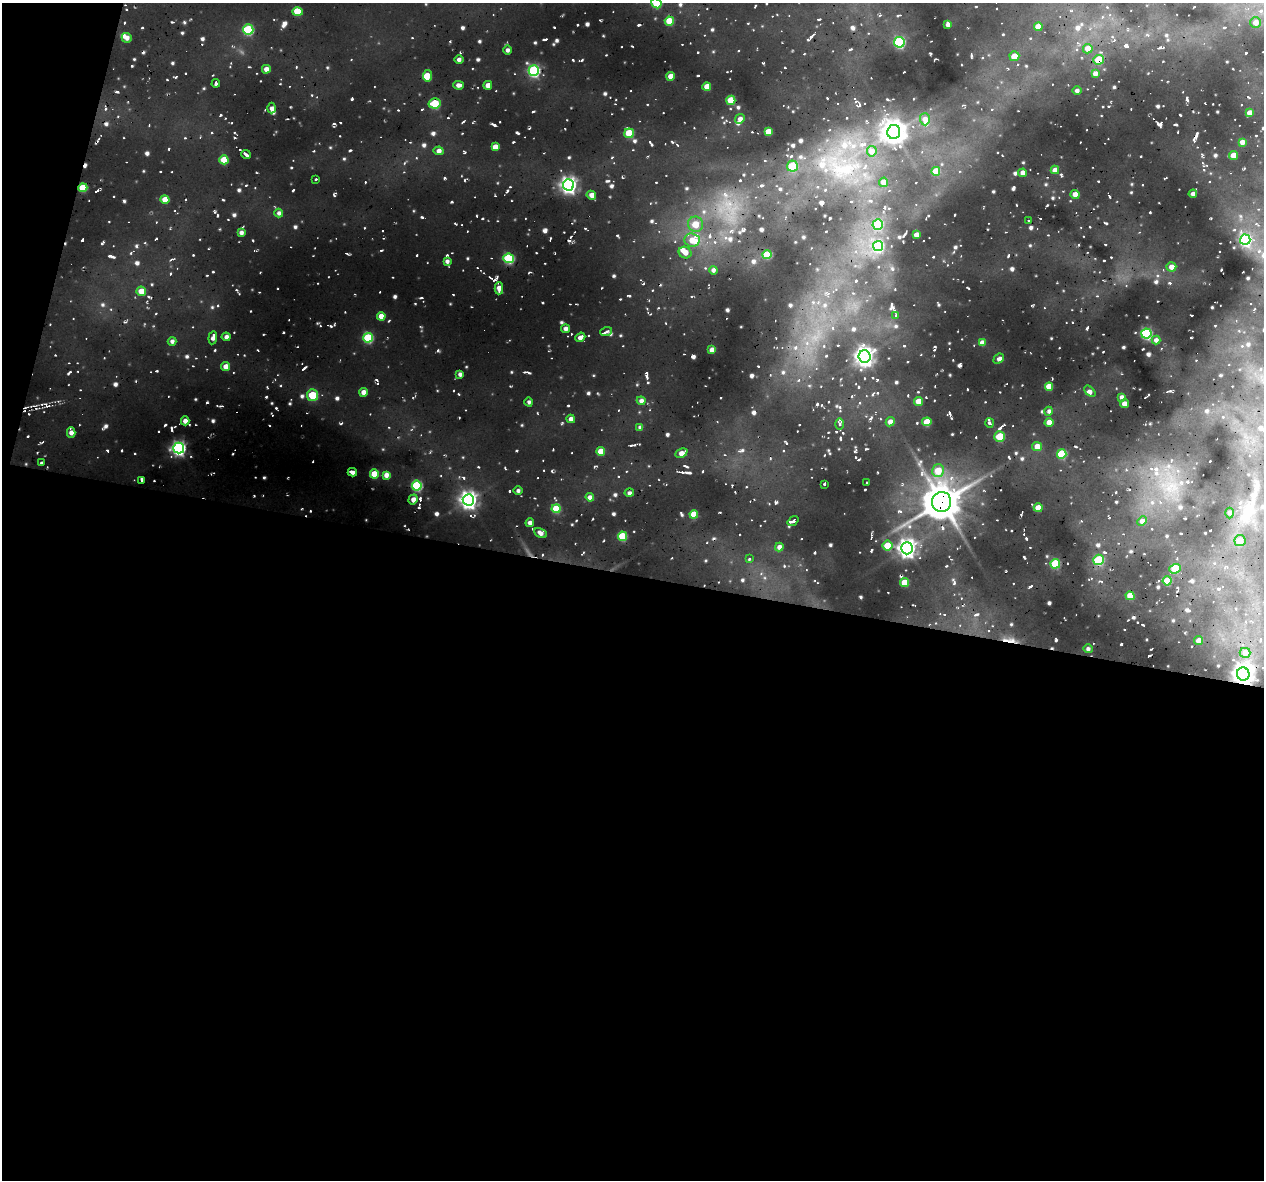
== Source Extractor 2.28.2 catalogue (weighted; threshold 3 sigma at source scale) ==
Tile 13 of 4 x 4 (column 1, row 4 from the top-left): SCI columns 23-1284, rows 323-1500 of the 5081 x 5296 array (HDU 1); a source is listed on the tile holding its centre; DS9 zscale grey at full resolution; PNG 1266 x 1182 px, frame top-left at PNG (2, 3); each listed source drawn as its Kron ellipse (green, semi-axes under 4 px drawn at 4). Shown black and unused: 53% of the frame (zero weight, under 3 of 4 exposures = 4% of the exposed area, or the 3 px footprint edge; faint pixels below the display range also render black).
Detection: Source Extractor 2.28.2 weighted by HDU 2 'WHT'; one run over the whole footprint, this tile lists its part. Background 0.758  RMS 0.12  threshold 0.525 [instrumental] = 3 sigma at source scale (4.5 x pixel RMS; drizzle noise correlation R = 1.50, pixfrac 1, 0.0396/0.0396 arcsec/px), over >= 5 px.
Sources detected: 154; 1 cosmic-ray / hot-pixel residue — neither listed nor drawn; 3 inside a brighter listed object's ellipse — not listed separately; the other 150 listed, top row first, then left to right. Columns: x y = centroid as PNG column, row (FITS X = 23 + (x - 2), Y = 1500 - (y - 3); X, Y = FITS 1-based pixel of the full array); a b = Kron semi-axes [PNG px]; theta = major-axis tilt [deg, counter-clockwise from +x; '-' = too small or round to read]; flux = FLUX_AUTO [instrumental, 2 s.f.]
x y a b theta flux
656 3 5 4 - 99
297 12 5 4 - 59
669 21 5 4 - 70
1255 23 5 5 - 20
948 25 4 4 - 13
1038 27 4 4 - 35
248 30 5 5 - 170
127 38 5 5 - 19
899 42 5 5 - 280
1088 49 5 4 - 34
507 50 4 3 - 10
1014 56 5 5 - 36
459 59 4 3 - 12
1098 60 5 4 - 71
266 69 4 4 - 20
534 71 5 5 - 310
1095 74 4 4 - 15
428 76 6 4 84 48
671 76 4 4 - 24
216 83 4 2 - 16
458 85 5 4 - 15
488 85 4 4 - 21
707 87 4 4 - 36
1077 91 5 3 - 10
731 100 4 4 - 64
434 103 6 5 - 100
272 108 5 3 - 13
1250 113 4 4 - 22
740 119 5 4 - 16
925 119 6 5 - 22
768 132 4 4 - 37
894 132 7 6 - 2500
629 133 5 4 - 93
1242 142 4 4 - 16
495 147 4 4 - 31
439 151 5 4 - 16
872 151 5 5 - 17
246 154 5 3 - 10
1234 156 5 4 - 30
224 160 4 4 - 61
792 166 5 5 - 110
1055 170 4 4 - 18
936 171 4 4 - 63
1023 173 4 3 - 21
316 179 3 2 - 6.6
884 182 4 4 - 36
568 185 5 5 - 970
83 188 4 4 - 79
1075 194 4 4 - 22
1193 194 4 3 - 14
591 195 5 4 - 21
165 199 5 4 - 34
279 213 4 4 - 11
1028 221 3 2 - 10
696 224 7 7 - 45
878 224 5 5 - 160
241 232 4 4 - 12
917 235 4 3 - 26
692 240 7 6 - 43
1245 240 5 5 - 360
878 246 5 5 - 230
685 252 6 5 - 25
767 255 4 4 - 87
509 258 5 5 - 220
447 261 4 4 - 11
1171 267 5 4 - 24
713 270 4 3 - 11
499 288 6 3 90 19
141 291 5 4 - 40
381 316 4 4 - 35
895 316 3 3 - 11
565 329 4 4 - 14
606 332 6 3 19 15
1146 334 5 5 - 230
226 337 4 4 - 13
580 337 5 3 - 17
213 338 7 3 83 15
368 338 5 4 - 170
1156 340 4 4 - 13
172 341 4 4 - 11
982 343 4 4 - 18
712 350 4 3 - 28
865 356 6 6 - 1400
999 359 6 3 42 16
226 366 5 4 - 28
460 374 4 4 - 11
1049 387 4 4 - 46
1090 391 7 3 -45 16
363 392 4 4 - 22
313 395 6 5 - 91
1122 397 4 4 - 14
641 401 4 4 - 15
529 402 4 3 - 8.8
918 402 4 4 - 39
1124 404 4 4 - 20
1049 411 4 3 - 11
571 419 4 3 - 15
185 421 4 4 - 18
890 422 5 4 - 23
927 422 4 4 - 52
1049 422 4 4 - 29
989 423 5 3 - 11
840 424 6 4 89 13
640 427 4 4 - 11
71 432 5 4 - 17
1000 436 5 5 - 91
1037 447 5 4 - 28
179 448 5 5 - 660
601 451 4 4 - 43
681 453 6 3 26 20
1062 454 5 4 - 140
42 462 3 2 - 7
938 471 6 6 - 54
352 472 5 3 - 16
374 474 4 4 - 58
386 475 4 4 - 16
141 480 3 2 - 10
867 483 3 2 - 7.3
824 484 3 2 - 7.4
417 486 5 5 - 220
518 490 4 3 - 9.2
629 493 5 3 - 10
590 497 4 4 - 15
413 499 5 4 - 21
468 500 5 5 - 1200
941 502 10 9 - 6200
1038 508 4 4 - 36
556 509 4 4 - 90
1230 513 5 3 - 13
694 514 4 4 - 57
793 521 6 3 36 16
1142 521 5 4 - 18
530 523 4 3 - 13
540 533 6 4 -28 16
622 536 5 4 - 97
1240 541 5 5 - 42
887 546 5 5 - 74
779 547 4 4 - 16
907 548 6 6 - 1400
749 559 3 2 - 6.8
1098 560 5 5 - 140
1055 564 5 4 - 110
1175 569 6 4 20 67
1167 581 4 4 - 75
905 583 4 4 - 52
1130 596 4 4 - 47
1199 641 4 4 - 23
1088 649 5 3 - 9.7
1245 653 5 5 - 17
1243 674 6 6 - 2000
Overlapping masked pixels (flux is a lower limit): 3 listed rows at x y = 1098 60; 941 502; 1243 674
Isophote crosses this tile's border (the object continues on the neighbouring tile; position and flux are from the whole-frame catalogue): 1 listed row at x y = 656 3
Unlisted compact peaks at least as high as the median listed source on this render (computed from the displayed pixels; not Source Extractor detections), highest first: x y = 337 398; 587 24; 545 231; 106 426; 436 514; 395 296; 302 396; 693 356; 1148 354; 147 153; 588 393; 234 215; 557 40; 433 133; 239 190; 494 125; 137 263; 424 145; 187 356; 213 420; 82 240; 422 217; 165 425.